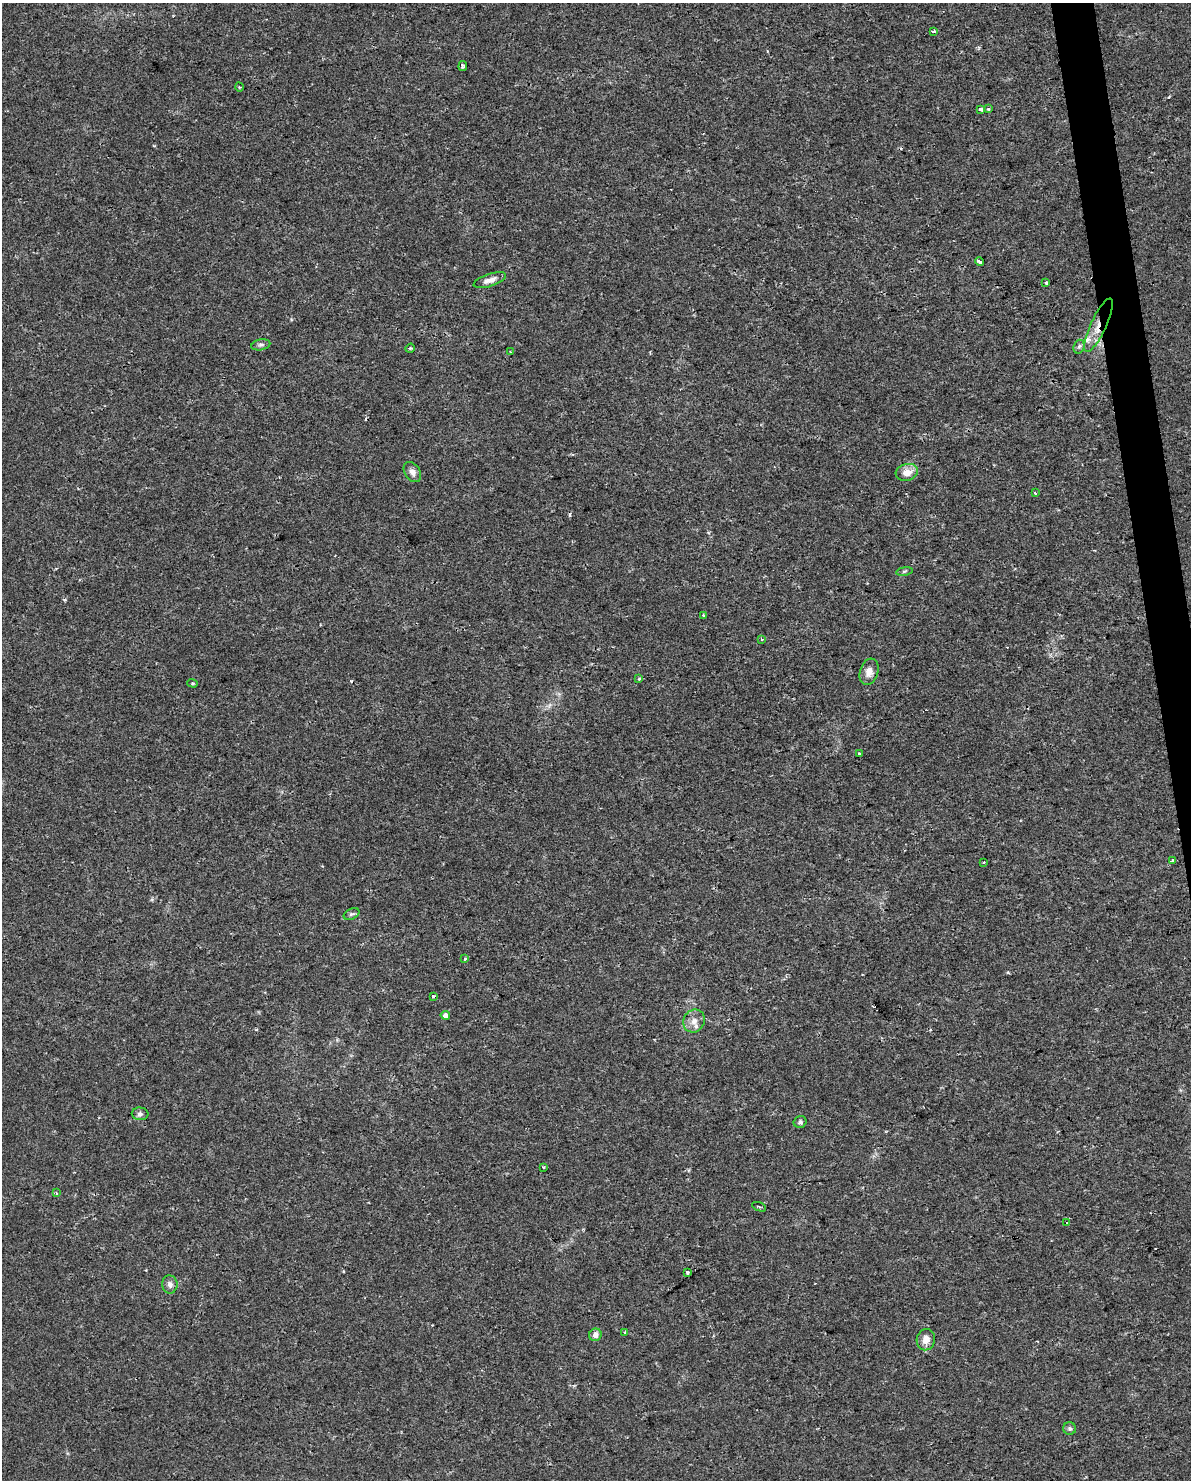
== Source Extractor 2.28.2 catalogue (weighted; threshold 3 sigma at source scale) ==
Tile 6 of 4 x 3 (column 2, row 2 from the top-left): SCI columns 1189-2377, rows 1542-3019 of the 4754 x 4517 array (HDU 1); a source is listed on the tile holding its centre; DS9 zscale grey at full resolution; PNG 1193 x 1482 px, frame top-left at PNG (2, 3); each listed source drawn as its Kron ellipse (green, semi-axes under 4 px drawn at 4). Shown black and unused: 2% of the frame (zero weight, under 2 of 3 exposures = <1% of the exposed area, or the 3 px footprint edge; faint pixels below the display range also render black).
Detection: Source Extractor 2.28.2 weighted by HDU 2 'WHT'; one run over the whole footprint, this tile lists its part. Background 0.00454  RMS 0.0028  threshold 0.0125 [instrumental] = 3 sigma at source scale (4.5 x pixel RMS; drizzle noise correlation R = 1.50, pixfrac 1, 0.0396/0.0396 arcsec/px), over >= 5 px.
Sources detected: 49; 6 cosmic-ray / hot-pixel residue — neither listed nor drawn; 1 inside a brighter listed object's ellipse — not listed separately; the other 42 listed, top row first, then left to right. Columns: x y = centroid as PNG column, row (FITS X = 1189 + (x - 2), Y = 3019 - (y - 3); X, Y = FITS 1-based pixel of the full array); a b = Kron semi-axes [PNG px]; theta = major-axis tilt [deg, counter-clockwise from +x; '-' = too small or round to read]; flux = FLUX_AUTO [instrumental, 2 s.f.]
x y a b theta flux
933 31 3 3 - 0.96
463 66 5 3 - 0.43
239 87 4 3 - 0.26
981 109 4 3 - 3.4
989 109 3 3 - 0.4
979 262 4 3 - 2
490 280 17 6 18 1.8
1046 283 3 3 - 1.4
1099 325 29 8 65 4.5
261 345 9 5 11 0.72
1079 347 7 5 71 0.76
410 348 5 4 - 0.45
510 352 3 2 - 0.26
412 472 11 7 -56 1.6
907 472 11 8 14 2.9
1035 493 3 3 - 1.2
904 571 8 4 9 0.46
703 615 3 3 - 0.58
761 639 4 4 - 0.56
869 672 13 9 73 2.3
639 679 3 3 - 0.45
193 683 5 4 - 0.31
859 754 3 3 - 0.46
1172 861 3 3 - 0.93
984 862 3 2 - 0.27
351 914 8 5 26 0.59
465 959 3 3 - 0.49
433 996 4 3 - 0.48
445 1015 5 4 - 1.4
694 1021 12 10 62 2.3
140 1114 8 6 -6 0.85
800 1122 6 5 - 0.62
543 1167 4 3 - 0.43
56 1193 4 3 - 0.39
759 1207 7 3 -23 0.38
1067 1223 3 3 - 0.26
688 1273 4 3 - 1.9
170 1284 9 7 -83 1.3
625 1332 4 4 - 0.4
595 1335 6 6 - 1.6
926 1340 11 9 77 2.3
1070 1429 6 6 - 0.72
Overlapping masked pixels (flux is a lower limit): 1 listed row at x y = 1099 325